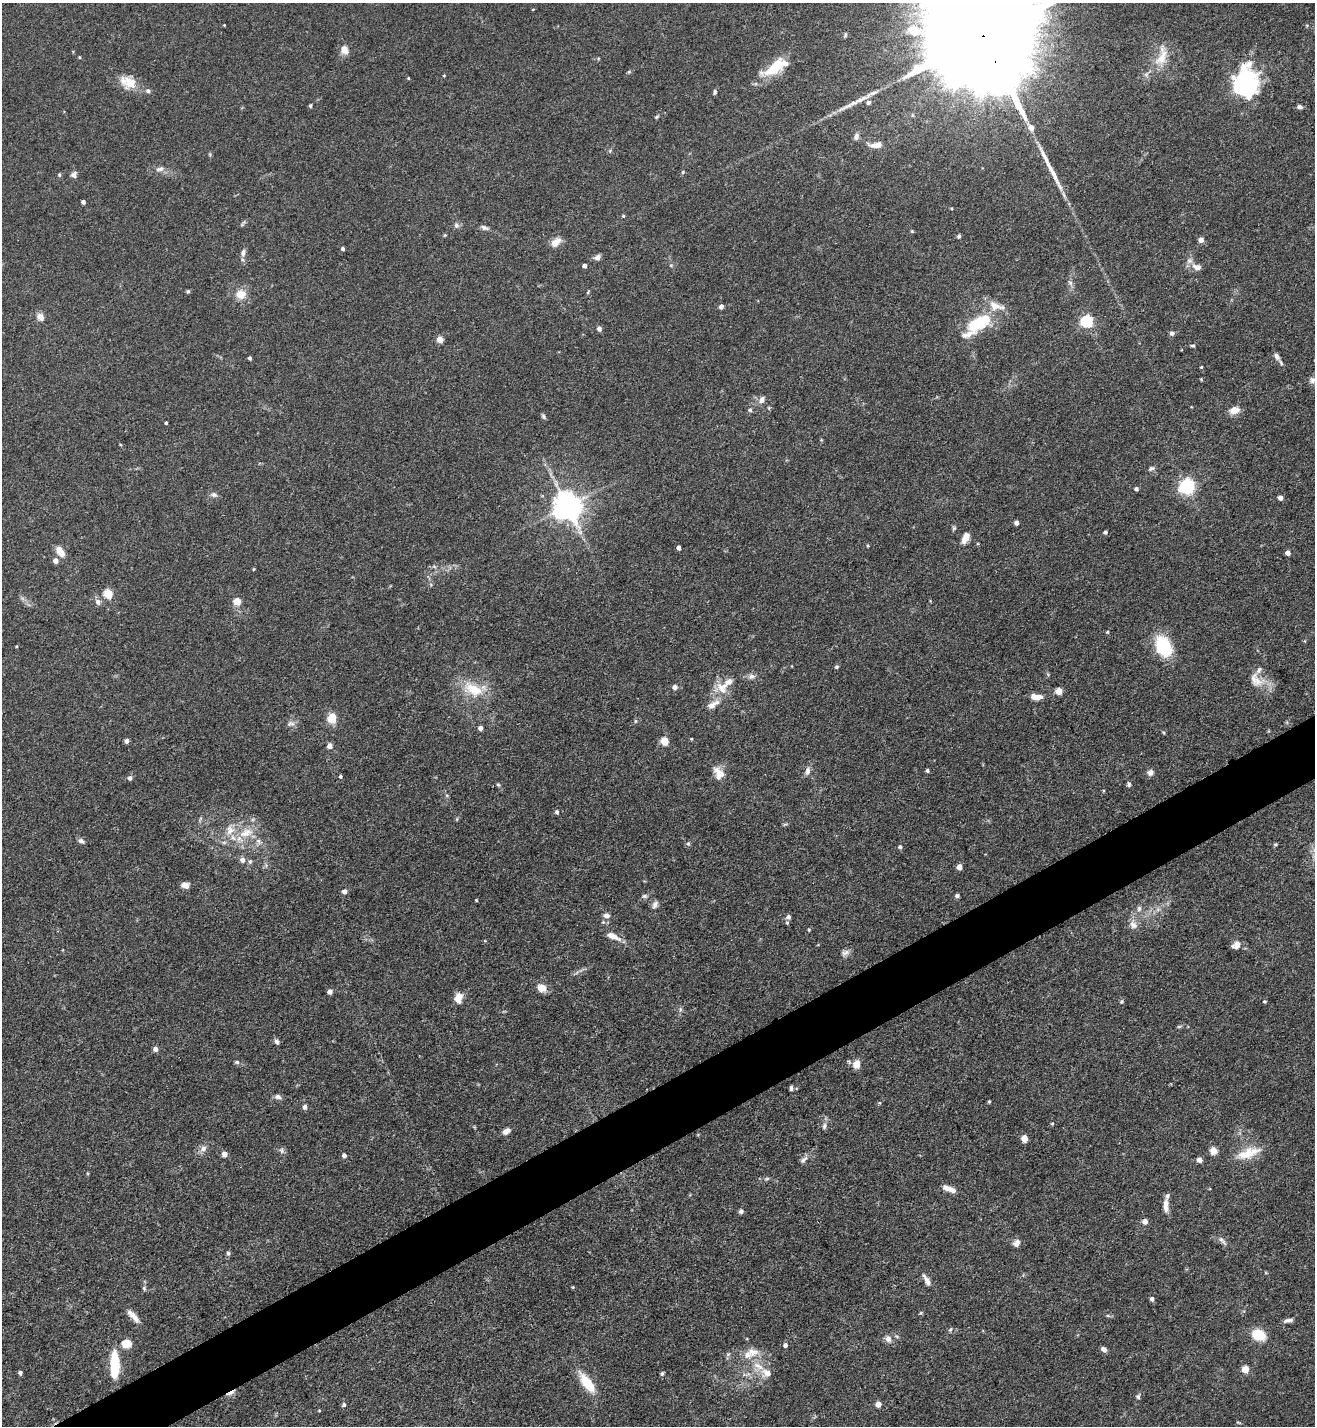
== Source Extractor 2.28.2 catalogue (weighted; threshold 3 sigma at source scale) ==
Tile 7 of 4 x 4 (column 3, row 2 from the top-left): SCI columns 2778-4090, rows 2851-4274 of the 5691 x 5703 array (HDU 1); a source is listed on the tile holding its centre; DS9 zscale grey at full resolution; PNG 1317 x 1428 px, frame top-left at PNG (2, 3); no overlay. Shown black and unused: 4% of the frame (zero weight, under 3 of 5 exposures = <1% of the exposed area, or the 3 px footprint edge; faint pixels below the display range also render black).
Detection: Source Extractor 2.28.2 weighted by HDU 2 'WHT'; one run over the whole footprint, this tile lists its part. Background 0.0769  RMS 0.004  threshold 0.0181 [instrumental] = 3 sigma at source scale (4.5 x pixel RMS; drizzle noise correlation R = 1.50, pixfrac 1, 0.05/0.05 arcsec/px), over >= 5 px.
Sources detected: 207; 2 inside a brighter object's white glare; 2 long thin detections or spike segments (spike, bleed or trail) — not listed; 11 inside a brighter listed object's ellipse — not listed separately; the other 192 listed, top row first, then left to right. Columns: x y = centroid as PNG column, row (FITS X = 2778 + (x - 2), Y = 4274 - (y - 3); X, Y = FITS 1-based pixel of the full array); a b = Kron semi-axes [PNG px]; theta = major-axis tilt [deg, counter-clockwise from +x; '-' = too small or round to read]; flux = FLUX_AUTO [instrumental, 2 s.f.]
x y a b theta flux
224 25 3 3 - 0.27
983 35 52 24 -66 28000
344 50 11 9 -59 3.2
79 57 4 3 - 0.35
1162 57 30 13 60 8.2
775 67 36 13 31 14
629 72 6 3 -17 0.45
408 78 3 3 - 0.35
128 82 23 15 -23 7.2
1243 83 26 20 64 57
715 92 7 4 89 0.73
868 102 7 6 - 1.1
310 106 5 4 - 0.61
1299 107 6 4 -14 1.3
657 117 6 4 36 0.52
1031 127 7 6 - 3
856 136 10 6 78 1.6
876 145 17 7 3 3.5
160 169 12 6 14 1.7
683 172 5 4 - 0.51
59 175 5 4 - 0.52
74 175 8 7 - 1.4
83 202 4 4 - 1.4
951 208 4 3 - 0.36
623 216 4 4 - 0.44
456 225 8 7 - 1.2
484 228 11 5 -20 1.2
912 231 5 4 - 0.43
445 235 5 4 - 0.4
959 236 5 4 - 0.84
1201 240 6 6 - 1.6
556 242 13 8 41 3.8
343 249 4 3 - 0.87
243 252 11 6 79 1.5
597 257 8 7 - 1.6
584 265 4 4 - 1.6
1197 267 14 9 -22 3.2
1070 283 7 6 - 1
188 291 5 4 - 0.58
588 292 6 3 72 0.43
241 294 11 10 - 5
721 306 5 4 - 1.7
40 317 11 8 -52 2.3
1087 321 6 5 - 54
979 323 30 14 28 20
599 329 5 5 - 1.5
1172 333 7 6 - 1
440 339 4 4 - 5.3
1193 346 5 4 - 0.64
1277 356 8 6 -59 1.7
250 358 3 3 - 0.79
1201 367 3 3 - 0.42
1312 380 10 8 -83 1.6
762 400 10 7 58 2
769 408 6 3 -72 0.44
750 410 6 5 - 0.98
1234 410 13 9 14 3.3
543 416 7 5 -51 0.74
166 423 3 3 - 0.63
1151 468 8 5 29 0.9
1187 486 6 6 - 110
1136 489 4 4 - 1.1
214 495 8 7 - 1.4
1281 497 4 4 - 2.2
567 506 9 8 - 580
1016 523 4 4 - 1.8
954 528 6 5 - 0.61
1105 532 4 4 - 1
965 538 13 8 65 3.2
868 545 4 3 - 0.41
678 547 4 4 - 1.7
60 551 12 7 -56 4.4
1288 553 4 4 - 2.5
55 561 5 4 - 3
434 566 7 4 -20 0.65
253 569 5 3 - 0.34
108 593 5 5 - 19
237 601 5 5 - 8.9
98 602 9 7 -67 1.6
1107 632 4 4 - 0.43
17 646 4 3 - 0.35
1163 646 17 12 -65 26
836 667 5 4 - 0.76
751 676 10 7 14 1.6
1258 681 20 13 -3 5.7
675 687 6 6 - 1.2
722 688 18 14 -54 6.4
473 689 32 17 -26 12
1059 691 5 5 - 7.2
1036 697 12 6 -4 3.7
713 704 20 8 28 3.5
332 718 6 6 - 11
635 721 5 4 - 0.55
291 723 12 6 7 1.6
480 728 4 4 - 1.7
691 739 4 3 - 0.35
127 741 4 4 - 1.6
664 741 5 5 - 14
330 746 6 5 - 2.1
927 770 4 4 - 0.88
807 771 10 7 82 1.8
1150 772 8 7 - 1.7
719 773 16 11 -58 4.6
340 776 4 4 - 0.58
130 778 6 5 - 1.2
498 784 5 4 - 0.52
1129 784 6 4 83 0.76
557 812 5 5 - 1
246 833 23 12 18 8.6
81 841 8 5 -33 1.2
258 841 9 6 -61 1.5
688 844 6 5 - 0.71
1275 844 5 4 - 0.56
900 847 5 4 - 0.83
242 860 7 6 - 1.8
250 861 7 6 - 0.82
959 867 4 4 - 3.8
185 885 7 6 - 3
344 891 5 5 - 2.1
644 896 7 5 1 0.93
957 896 5 4 - 0.81
476 900 3 3 - 0.37
655 905 11 6 64 1.5
1139 909 8 6 88 1.2
1158 909 7 4 19 0.96
606 915 8 6 2 1.7
788 917 7 6 - 1
1133 925 14 9 -52 2.7
809 930 4 3 - 0.36
613 936 18 7 -24 3.9
1236 945 11 8 31 2.7
845 953 12 6 20 1.6
542 988 11 9 -16 3.7
330 991 4 4 - 2.2
458 998 10 8 81 4.2
1264 1001 5 3 - 0.37
1121 1002 6 4 59 0.54
1179 1026 6 4 18 0.52
277 1042 7 5 -58 1
155 1049 5 5 - 1.9
237 1062 6 5 - 0.72
856 1064 11 9 77 3.1
791 1088 6 4 -88 0.82
278 1097 9 6 -13 1.4
989 1102 4 3 - 0.49
879 1103 5 3 - 0.41
305 1107 6 5 - 1.4
1052 1124 4 4 - 0.42
824 1126 9 5 75 1.3
506 1131 8 5 30 2.8
1024 1138 5 5 - 6.2
203 1148 9 8 - 1.8
282 1151 8 6 -73 1.1
1213 1151 10 9 - 2.4
1248 1153 35 12 20 8.7
224 1154 4 4 - 3
344 1155 4 4 - 1.4
803 1160 13 6 45 1.5
1199 1160 4 4 - 2.9
767 1179 7 4 8 0.74
949 1189 17 6 -20 3.4
1166 1205 17 6 87 3.4
741 1211 5 5 - 1.2
1145 1221 4 4 - 3
1222 1241 15 5 -48 1.5
1017 1243 10 8 44 1.9
228 1253 5 5 - 0.69
926 1280 18 6 -62 2.3
573 1287 4 3 - 0.37
144 1288 6 4 -57 0.63
1152 1299 4 4 - 1.2
133 1316 20 6 -47 3.2
1108 1316 6 4 -19 0.56
1288 1320 13 5 11 1.4
950 1329 6 5 - 0.74
1258 1335 15 11 -23 8.8
888 1339 9 8 - 2.1
127 1344 11 9 1 5.1
785 1345 5 5 - 1.3
1104 1349 6 5 - 1.6
752 1352 17 13 -7 5.4
115 1365 26 8 89 19
1245 1369 5 5 - 8.4
20 1373 4 4 - 0.97
662 1373 5 4 - 0.77
766 1373 16 12 -17 4.4
587 1383 28 11 -54 9.5
230 1393 13 4 25 1.5
1138 1397 6 6 - 0.77
878 1404 4 4 - 3.8
344 1405 6 5 - 0.74
319 1411 4 3 - 0.32
Overlapping masked pixels (flux is a lower limit): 2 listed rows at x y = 983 35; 230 1393
Isophote crosses this tile's border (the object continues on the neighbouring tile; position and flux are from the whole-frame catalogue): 1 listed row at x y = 983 35